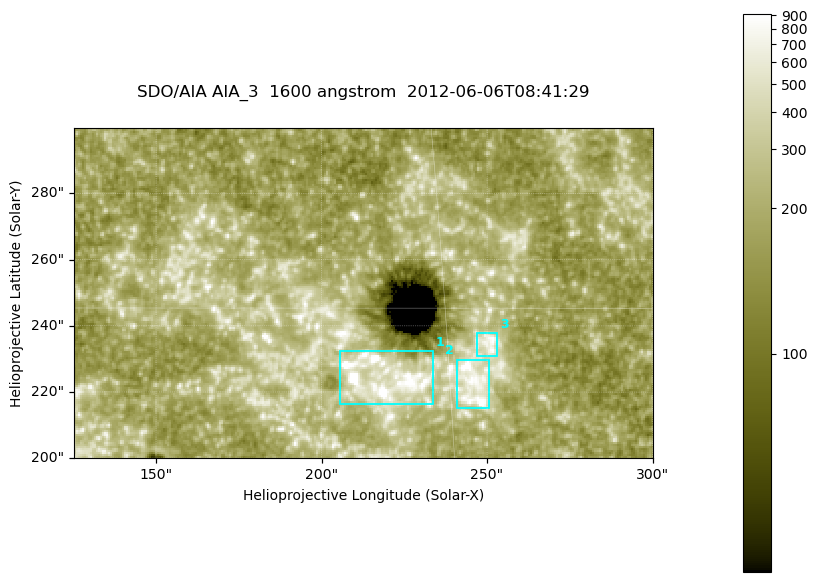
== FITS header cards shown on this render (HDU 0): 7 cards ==
TELESCOP= 'SDO/AIA '
INSTRUME= 'AIA_3   '
WAVELNTH=                 1600
WAVEUNIT= 'angstrom'
DATE-OBS= '2012-06-06T08:41:29.12'
CTYPE1  = 'HPLN-TAN'
CTYPE2  = 'HPLT-TAN'

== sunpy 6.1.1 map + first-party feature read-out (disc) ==
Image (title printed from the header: SDO/AIA AIA_3  1600 angstrom  2012-06-06T08:41:29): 287 x 164 px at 0.609 arcsec/px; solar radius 946 arcsec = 1552 px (partial field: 0.6% of the solar disc is inside the frame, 100% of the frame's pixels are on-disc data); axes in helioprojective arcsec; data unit not stated in the header (colour bar unlabelled)
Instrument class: DISC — disc imager (sunpy class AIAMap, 1600 A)
Bright regions (active regions / flare kernels): reference = the on-disc median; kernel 3 px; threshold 5 sigma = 349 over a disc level ~187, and >= 1.15x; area >= 47 px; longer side >= 3 px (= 1.8 arcsec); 3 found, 3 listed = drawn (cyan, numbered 1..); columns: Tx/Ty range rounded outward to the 2 arcsec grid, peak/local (2 s.f.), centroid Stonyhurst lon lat
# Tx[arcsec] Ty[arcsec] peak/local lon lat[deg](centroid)
1 204..234 216..232 6.5 +14 +14
2 240..252 214..230 5.6 +15 +14
3 246..254 230..238 4.5 +16 +14